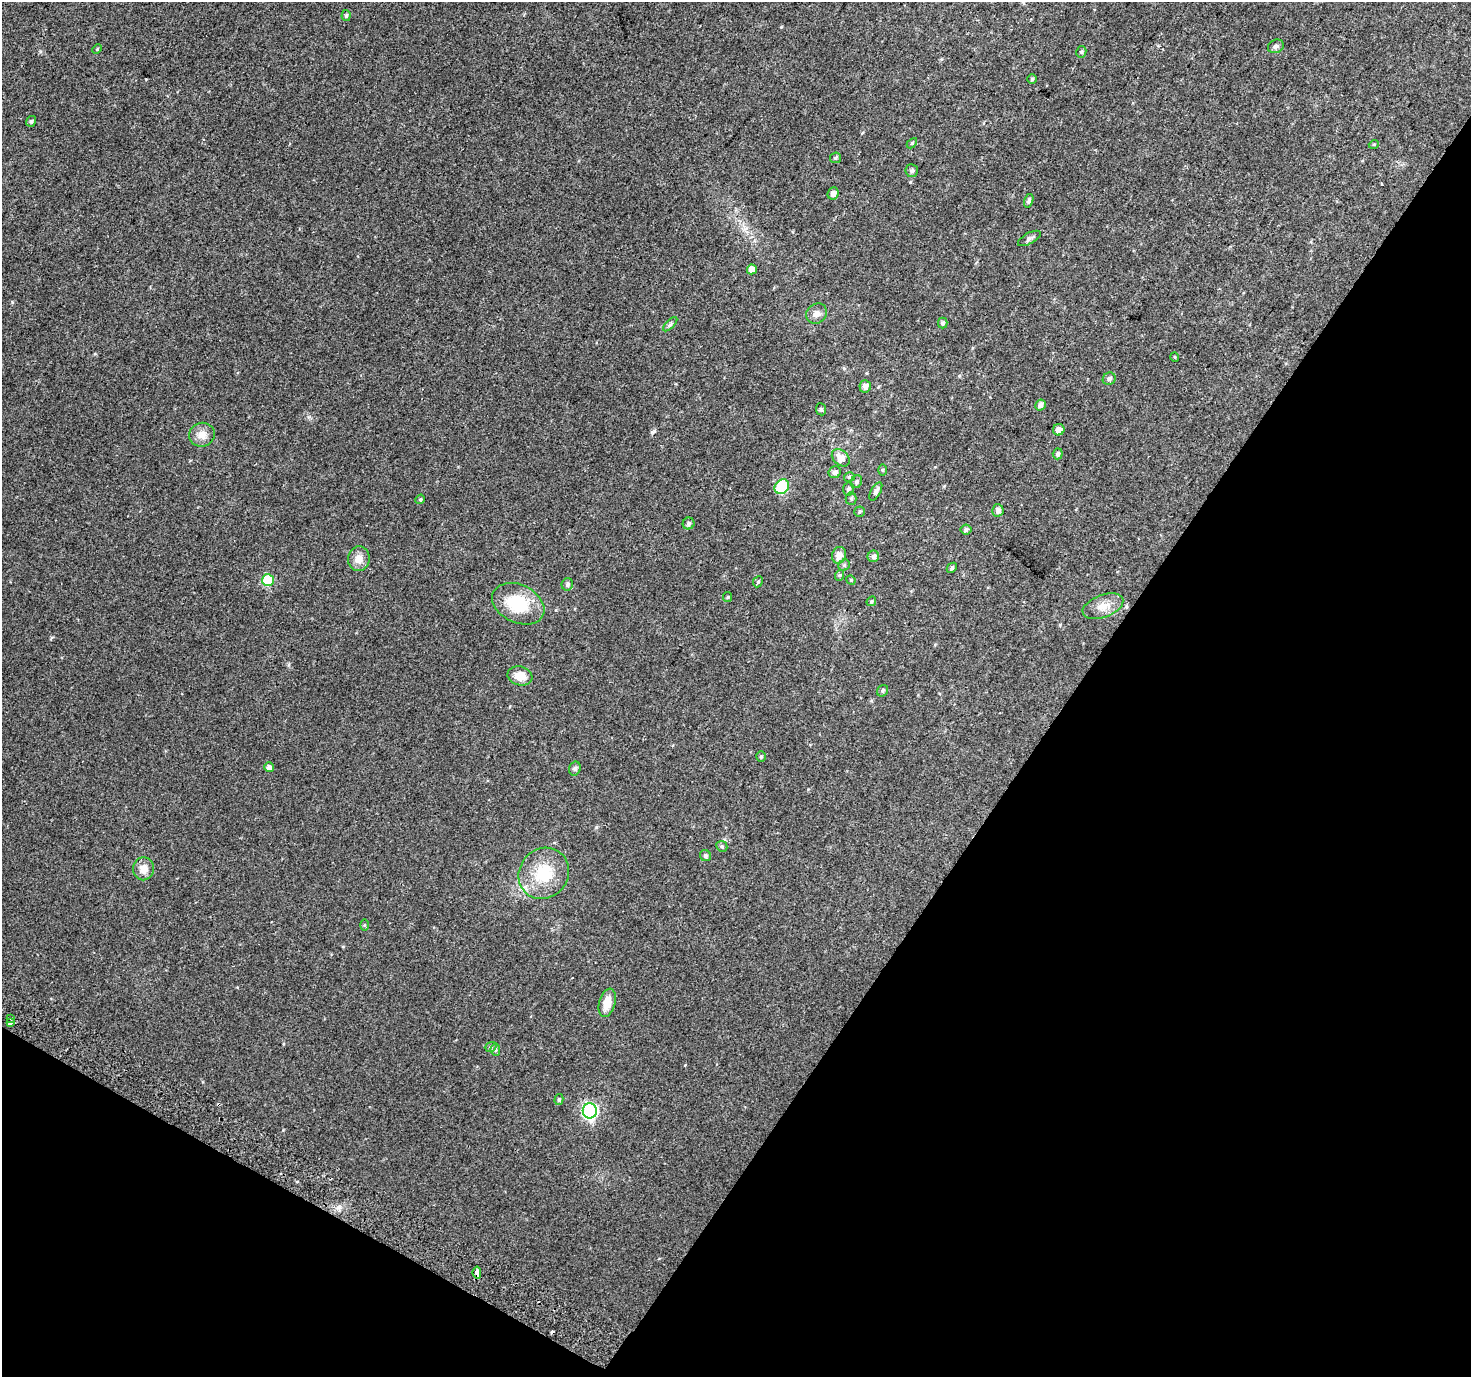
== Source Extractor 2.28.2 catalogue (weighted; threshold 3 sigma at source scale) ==
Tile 15 of 4 x 4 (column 3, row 4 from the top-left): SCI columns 2971-4439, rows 297-1671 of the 5932 x 6025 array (HDU 1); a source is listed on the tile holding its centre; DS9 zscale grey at full resolution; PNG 1473 x 1379 px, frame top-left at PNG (2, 2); each listed source drawn as its Kron ellipse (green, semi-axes under 4 px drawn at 4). Shown black and unused: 32% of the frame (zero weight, under 2 of 3 exposures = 2% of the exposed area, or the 3 px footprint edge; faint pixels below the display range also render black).
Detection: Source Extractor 2.28.2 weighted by HDU 2 'WHT'; one run over the whole footprint, this tile lists its part. Background 0.0371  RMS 0.011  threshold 0.048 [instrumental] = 3 sigma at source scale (4.5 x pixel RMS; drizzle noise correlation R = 1.50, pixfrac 1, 0.0396/0.0396 arcsec/px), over >= 5 px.
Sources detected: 74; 3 cosmic-ray / hot-pixel residue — neither listed nor drawn; the other 71 listed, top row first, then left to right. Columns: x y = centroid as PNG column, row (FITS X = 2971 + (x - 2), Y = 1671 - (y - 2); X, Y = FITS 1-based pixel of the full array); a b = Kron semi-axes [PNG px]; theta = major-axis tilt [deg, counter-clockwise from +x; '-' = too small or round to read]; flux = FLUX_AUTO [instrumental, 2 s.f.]
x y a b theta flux
346 16 5 4 - 1.8
1276 46 8 6 23 2.6
97 49 5 3 - 1.1
1081 52 6 5 - 1.5
1032 79 5 4 - 1.5
31 121 5 4 - 1.7
912 143 6 4 45 1.4
1374 144 5 3 - 0.96
836 158 6 5 - 1.7
912 171 6 6 - 2.4
833 193 6 5 - 4.4
1029 201 7 4 75 2.1
1029 238 12 5 29 3.5
752 269 5 5 - 7.7
817 314 11 9 38 5.6
943 323 5 4 - 2.1
670 324 9 3 45 2
1175 357 5 3 - 0.74
1109 379 6 6 - 2.9
865 386 6 5 - 4.7
1040 405 6 5 - 3.8
821 409 6 5 - 1.7
1059 430 6 5 - 5.8
202 435 13 12 - 9.1
1058 454 5 5 - 2.9
841 458 10 7 -44 9
882 470 6 4 90 1.3
835 472 6 5 - 3.5
849 477 5 4 - 1.7
856 482 6 5 - 2.1
782 487 8 6 46 76
848 489 6 5 - 2.4
876 491 10 5 60 3.7
851 498 6 5 - 1.6
420 499 5 4 - 1.2
998 510 6 5 - 4
859 512 5 5 - 1.5
689 524 6 6 - 2.6
966 529 5 5 - 2.6
839 555 8 7 - 7.3
873 556 6 5 - 3.4
359 559 12 11 - 8.8
844 565 6 5 - 1.7
952 568 5 4 - 2
840 575 5 3 - 1.3
268 580 6 6 - 50
851 580 5 4 - 1.1
758 582 6 4 65 1.5
567 584 6 5 - 2.3
728 597 5 4 - 1.1
871 601 5 4 - 1.5
518 604 27 19 -26 42
1103 606 21 11 20 12
520 676 12 9 -12 12
883 691 6 5 - 1.8
761 756 5 4 - 1.5
269 767 5 5 - 4
575 769 7 5 70 2.1
722 846 6 5 - 1.5
705 856 6 5 - 2.3
143 869 11 10 - 9.5
544 873 27 24 50 39
364 925 5 4 - 1.1
607 1003 14 8 75 14
11 1019 3 3 - 5.8
10 1023 4 3 - 2.4
491 1047 6 4 21 1.8
495 1050 6 4 -85 1.7
559 1099 5 4 - 1.5
590 1111 7 7 - 190
477 1273 6 3 -84 20
Overlapping masked pixels (flux is a lower limit): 1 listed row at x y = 477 1273
Unlisted compact peaks at least as high as the median listed source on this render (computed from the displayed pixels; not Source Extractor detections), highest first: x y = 12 302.